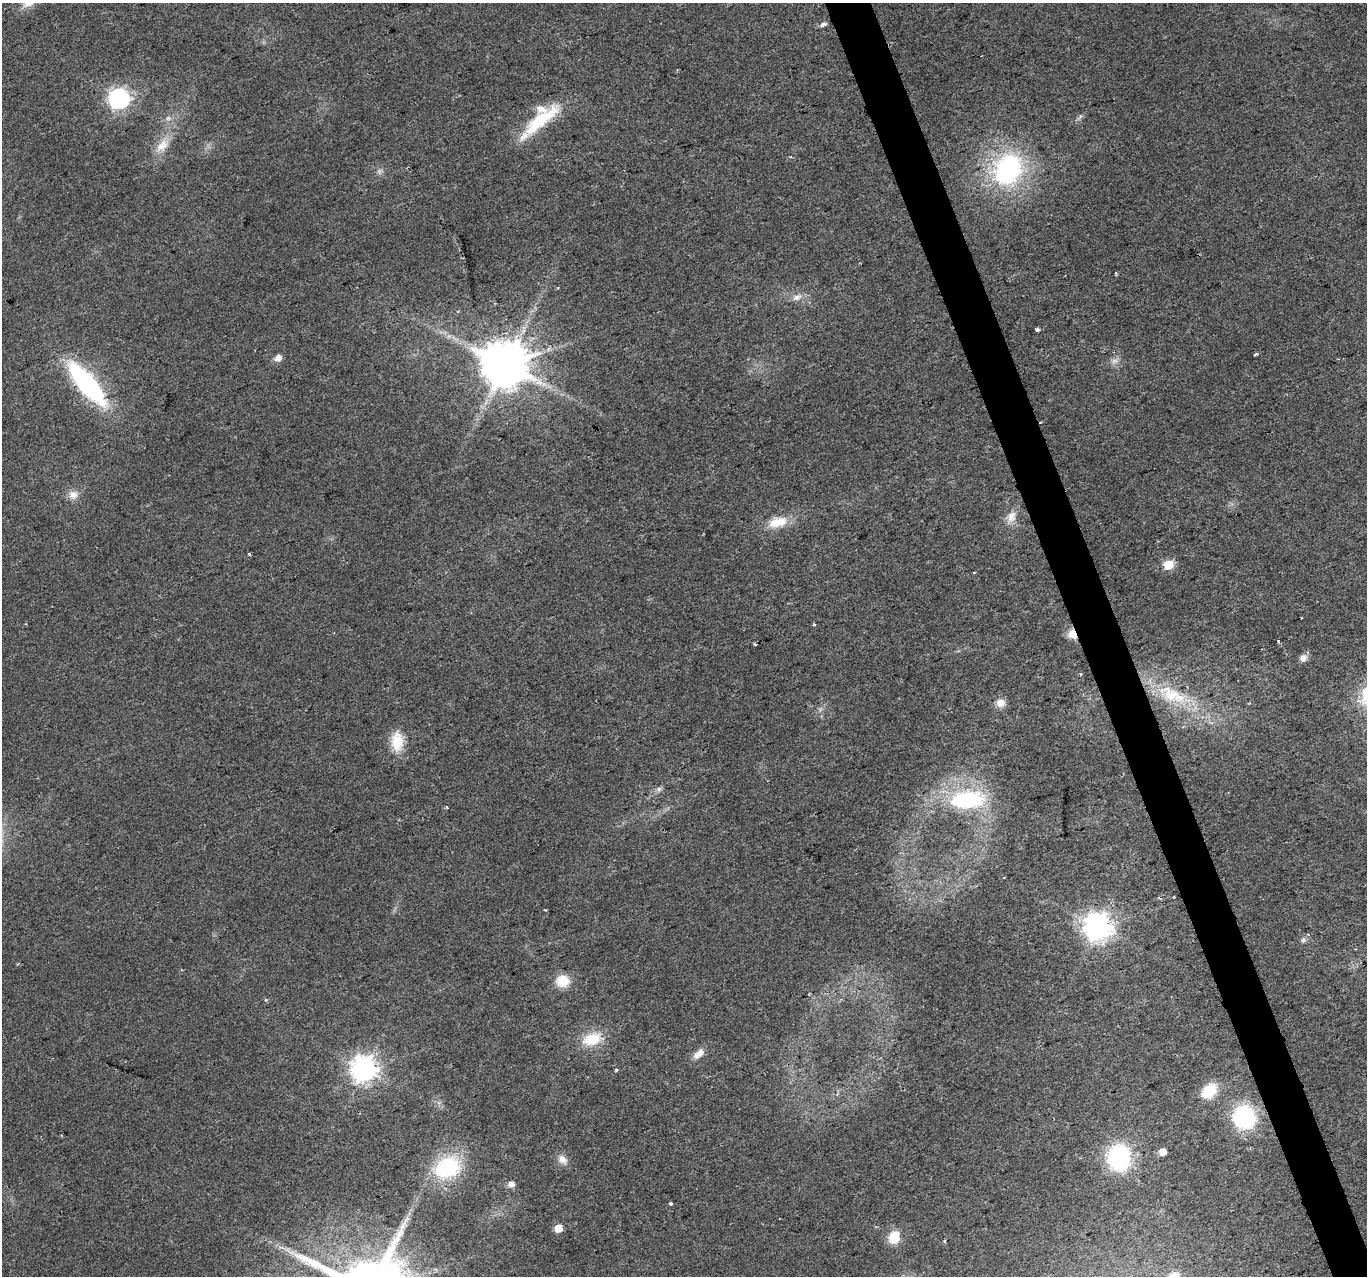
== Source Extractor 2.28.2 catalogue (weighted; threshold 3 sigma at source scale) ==
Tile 6 of 4 x 4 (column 2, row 2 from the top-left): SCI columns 1367-2731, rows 2675-3948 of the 5461 x 5294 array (HDU 1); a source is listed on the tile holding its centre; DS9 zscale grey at full resolution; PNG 1369 x 1278 px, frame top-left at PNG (2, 3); no overlay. Shown black and unused: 3% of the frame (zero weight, under 2 of 3 exposures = <1% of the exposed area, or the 3 px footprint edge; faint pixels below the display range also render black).
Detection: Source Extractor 2.28.2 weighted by HDU 2 'WHT'; one run over the whole footprint, this tile lists its part. Background 0.0183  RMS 0.0061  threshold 0.0273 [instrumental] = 3 sigma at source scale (4.5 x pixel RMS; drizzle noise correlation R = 1.50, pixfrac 1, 0.0396/0.0396 arcsec/px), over >= 5 px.
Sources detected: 56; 1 too faint to see at this stretch — not listed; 3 inside a brighter listed object's ellipse — not listed separately; the other 52 listed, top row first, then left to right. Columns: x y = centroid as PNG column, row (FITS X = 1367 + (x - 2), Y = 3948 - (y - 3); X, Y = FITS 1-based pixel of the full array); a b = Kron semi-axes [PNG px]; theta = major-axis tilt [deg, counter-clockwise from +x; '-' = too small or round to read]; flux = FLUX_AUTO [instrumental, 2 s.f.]
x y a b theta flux
823 24 8 5 17 2.1
119 98 8 8 - 320
540 120 60 16 39 35
162 146 21 13 47 9.8
790 157 3 3 - 0.98
1008 169 35 28 59 99
379 171 8 6 70 1.9
797 297 14 8 23 4.4
1037 329 4 3 - 4.8
1256 354 4 3 - 1.2
278 358 8 7 - 4.1
1114 361 9 7 16 2.8
504 365 13 12 - 3200
87 384 40 13 -50 130
73 495 13 12 - 5.5
1011 517 19 11 66 7.1
778 522 26 12 16 14
249 554 3 3 - 1.1
1168 565 6 5 - 29
814 625 4 3 - 1.3
1072 634 11 9 -50 8.3
1278 640 3 3 - 2.4
755 644 3 3 - 7.3
1303 658 8 7 - 3.4
1080 674 3 3 - 1.4
1172 695 44 18 -15 33
1000 703 11 10 - 5.1
397 741 25 15 -90 16
659 789 7 6 - 1.9
967 800 37 18 6 69
447 807 5 3 - 0.63
1160 898 4 3 - 0.79
1097 927 9 9 - 760
1303 940 8 7 - 1.8
563 981 14 12 2 14
266 1000 5 5 - 0.83
592 1039 28 16 18 18
698 1054 16 8 41 5.6
364 1069 9 9 - 640
616 1070 5 3 - 0.7
1209 1091 16 11 45 21
1244 1117 20 19 - 66
1162 1152 5 5 - 7.6
1119 1157 17 15 -85 94
562 1160 14 10 -46 5
447 1168 27 20 26 56
511 1184 6 5 - 4.3
671 1204 3 3 - 1.7
558 1228 5 5 - 13
894 1237 11 9 70 16
945 1241 3 3 - 1.1
1174 1276 14 10 27 8.8
Overlapping masked pixels (flux is a lower limit): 1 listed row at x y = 1072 634
Isophote crosses this tile's border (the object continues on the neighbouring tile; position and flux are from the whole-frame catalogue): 1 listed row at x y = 1174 1276